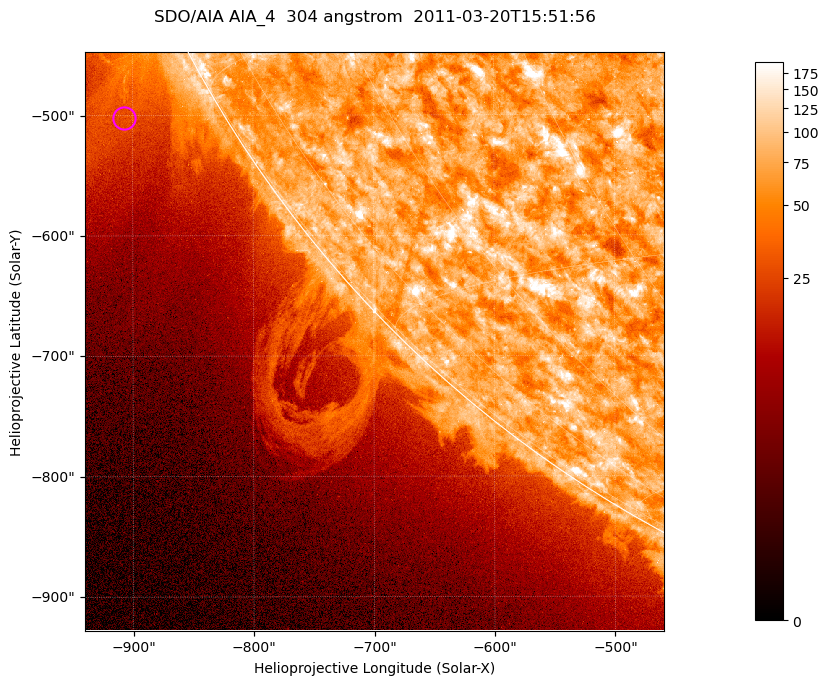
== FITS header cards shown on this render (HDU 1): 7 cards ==
TELESCOP= 'SDO/AIA '           / For AIA: SDO/AIA
INSTRUME= 'AIA_4   '           / For AIA: AIA_ATA1, AIA_ATA2, AIA_ATA3 or AIA_AT
WAVELNTH=                  304 / [angstrom] Wavelength
WAVEUNIT= 'angstrom'           / Wavelength unit: angstrom
DATE-OBS= '2011-03-20T15:51:56.123' / [ISO] Date when observation started; ISO 8
CTYPE1  = 'HPLN-TAN'           / CTYPE1; Typically HPLN
CTYPE2  = 'HPLT-TAN'           / CTYPE2; Typically HPLT

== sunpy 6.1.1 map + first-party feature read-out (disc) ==
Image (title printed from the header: SDO/AIA AIA_4  304 angstrom  2011-03-20T15:51:56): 801 x 801 px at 0.6 arcsec/px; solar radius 964 arcsec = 1606 px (partial field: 3.2% of the solar disc is inside the frame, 41% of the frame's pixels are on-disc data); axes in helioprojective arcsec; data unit not stated in the header (colour bar unlabelled)
Orientation: roll -0.132 deg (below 1 deg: not rotated)
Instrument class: DISC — disc imager (sunpy class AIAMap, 304 A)
Bright regions (active regions / flare kernels): reference = the on-disc median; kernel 7 px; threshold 5 sigma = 111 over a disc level ~72.5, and >= 1.15x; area >= 641 px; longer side >= 10 px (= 6 arcsec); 0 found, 0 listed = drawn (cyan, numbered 1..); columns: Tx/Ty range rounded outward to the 2 arcsec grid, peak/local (2 s.f.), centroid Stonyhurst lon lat
Off-limb structures (1.02-1.3 R_sun): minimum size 320 px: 8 found; the strongest spans PA ~115..125 deg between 1.03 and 1.19 R_sun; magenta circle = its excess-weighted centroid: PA ~120 deg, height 1.08 R_sun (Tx ~-908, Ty ~-502 arcsec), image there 2.2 x the reference